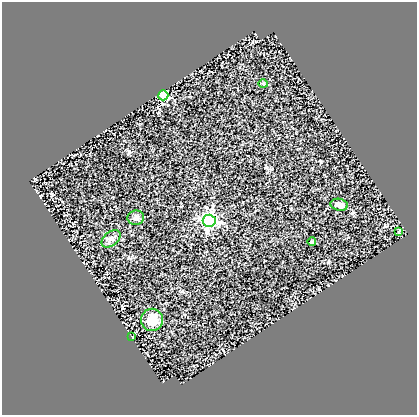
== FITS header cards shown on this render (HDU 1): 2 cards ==
NAXIS1  =                  415
NAXIS2  =                  413

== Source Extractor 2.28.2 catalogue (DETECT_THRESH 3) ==
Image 415 x 413 px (HDU 1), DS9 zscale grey, 1 PNG px = 1 image px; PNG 419 x 417 px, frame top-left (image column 1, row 413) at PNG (2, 2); each listed source drawn as its Kron ellipse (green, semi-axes under 4 px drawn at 4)
Background 0.669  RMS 0.065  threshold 0.195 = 3 sigma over >= 5 px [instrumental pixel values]
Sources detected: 10; all 10 listed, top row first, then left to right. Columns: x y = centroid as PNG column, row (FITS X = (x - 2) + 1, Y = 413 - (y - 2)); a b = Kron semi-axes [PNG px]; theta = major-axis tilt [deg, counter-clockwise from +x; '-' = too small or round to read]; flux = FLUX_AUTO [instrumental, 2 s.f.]
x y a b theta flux
263 84 5 4 - 5.1
163 95 5 5 - 310
339 205 9 6 -10 24
136 218 8 7 - 16
209 221 6 6 - 820
399 231 3 3 - 6.5
111 239 11 7 39 17
312 242 4 3 - 3.5
152 320 11 11 - 66
131 336 3 2 - 180